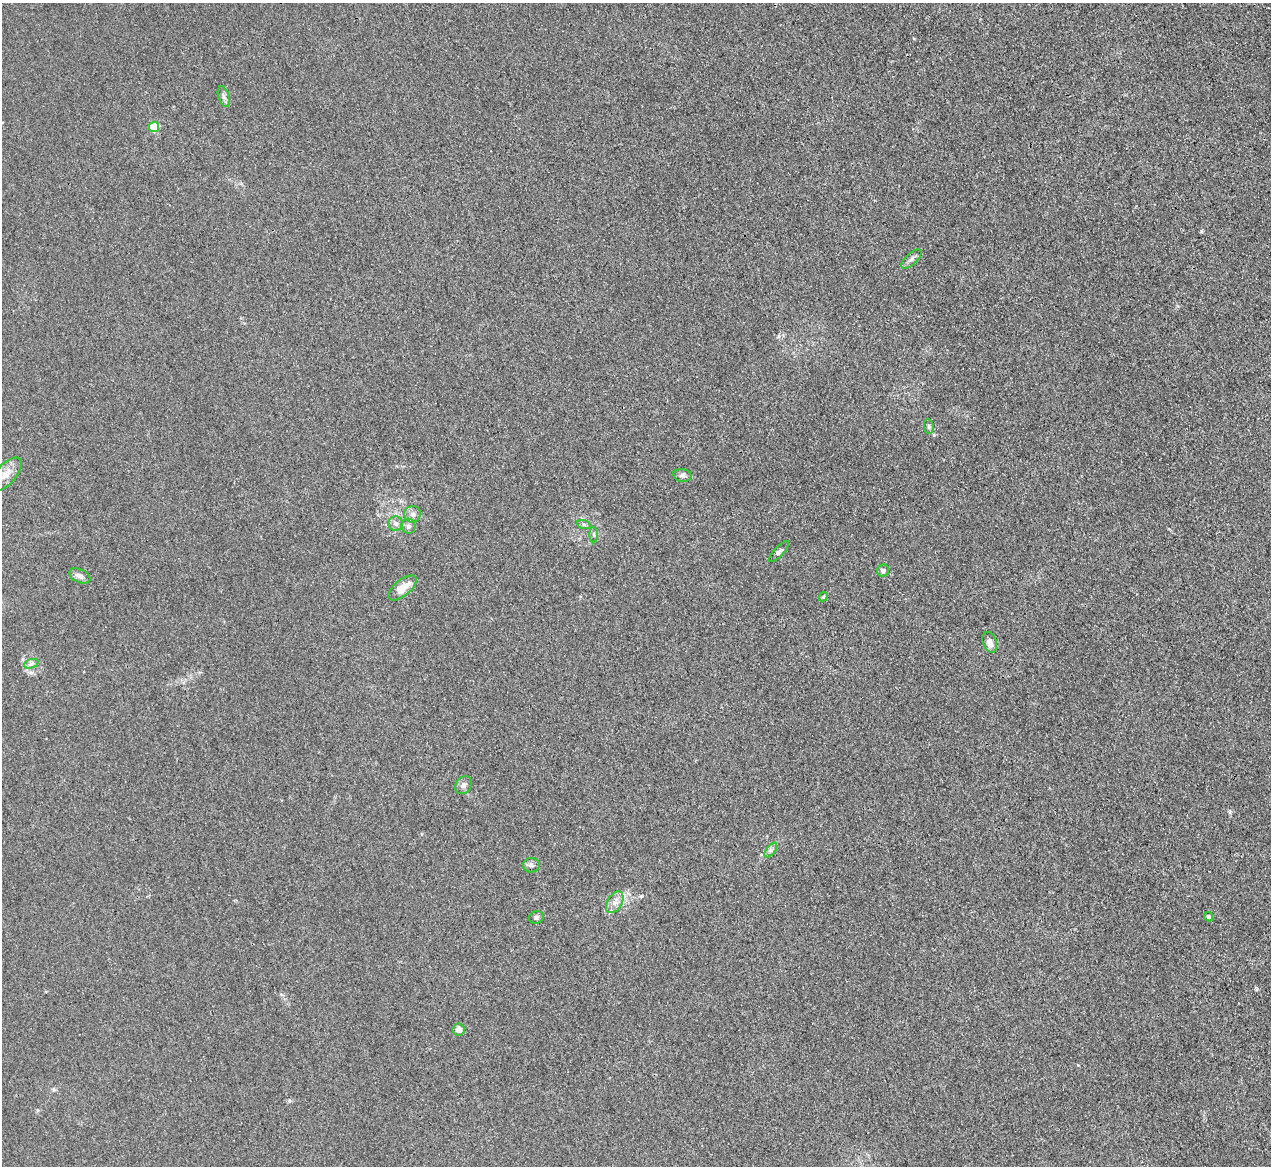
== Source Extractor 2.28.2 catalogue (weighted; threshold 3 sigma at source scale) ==
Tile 10 of 4 x 4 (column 2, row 3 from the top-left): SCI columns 1270-2538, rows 1306-2469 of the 5075 x 5060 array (HDU 1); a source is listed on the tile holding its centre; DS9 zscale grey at full resolution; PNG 1273 x 1168 px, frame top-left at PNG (2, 3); each listed source drawn as its Kron ellipse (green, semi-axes under 4 px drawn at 4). Shown black and unused: <1% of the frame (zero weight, under 3 of 4 exposures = <1% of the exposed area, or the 3 px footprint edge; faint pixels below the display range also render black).
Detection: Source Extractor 2.28.2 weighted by HDU 2 'WHT'; one run over the whole footprint, this tile lists its part. Background 0.0195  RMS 0.0047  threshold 0.021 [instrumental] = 3 sigma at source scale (4.5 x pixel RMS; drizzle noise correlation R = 1.50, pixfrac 1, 0.05/0.05 arcsec/px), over >= 5 px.
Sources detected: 26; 1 inside a brighter listed object's ellipse — not listed separately; the other 25 listed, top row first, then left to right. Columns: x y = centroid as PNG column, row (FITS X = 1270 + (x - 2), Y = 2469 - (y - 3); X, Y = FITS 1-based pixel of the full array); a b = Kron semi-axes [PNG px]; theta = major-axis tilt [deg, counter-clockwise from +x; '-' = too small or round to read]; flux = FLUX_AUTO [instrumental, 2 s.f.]
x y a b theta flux
224 96 10 5 -73 1.5
154 127 5 5 - 25
911 259 13 5 43 1.8
929 427 7 5 -83 0.86
6 475 21 10 48 5
682 475 9 6 -9 1.6
412 514 8 8 - 2.3
396 524 7 7 - 1.7
584 525 7 4 -20 0.83
408 526 7 7 - 1.7
594 535 8 4 -89 0.91
779 552 13 5 47 1.2
883 571 6 6 - 1.4
80 576 11 6 -23 2.5
402 588 17 8 39 6.4
823 597 5 3 - 0.46
990 642 11 6 -69 3.1
31 664 7 4 19 1.2
464 785 9 7 52 1.9
771 850 8 4 53 1.3
531 865 8 7 - 1.6
615 902 12 7 58 3.2
536 917 7 6 - 1.3
1209 917 5 4 - 0.94
458 1030 6 6 - 2.7
Unlisted compact peaks at least as high as the median listed source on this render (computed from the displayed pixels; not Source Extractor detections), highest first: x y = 1201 231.